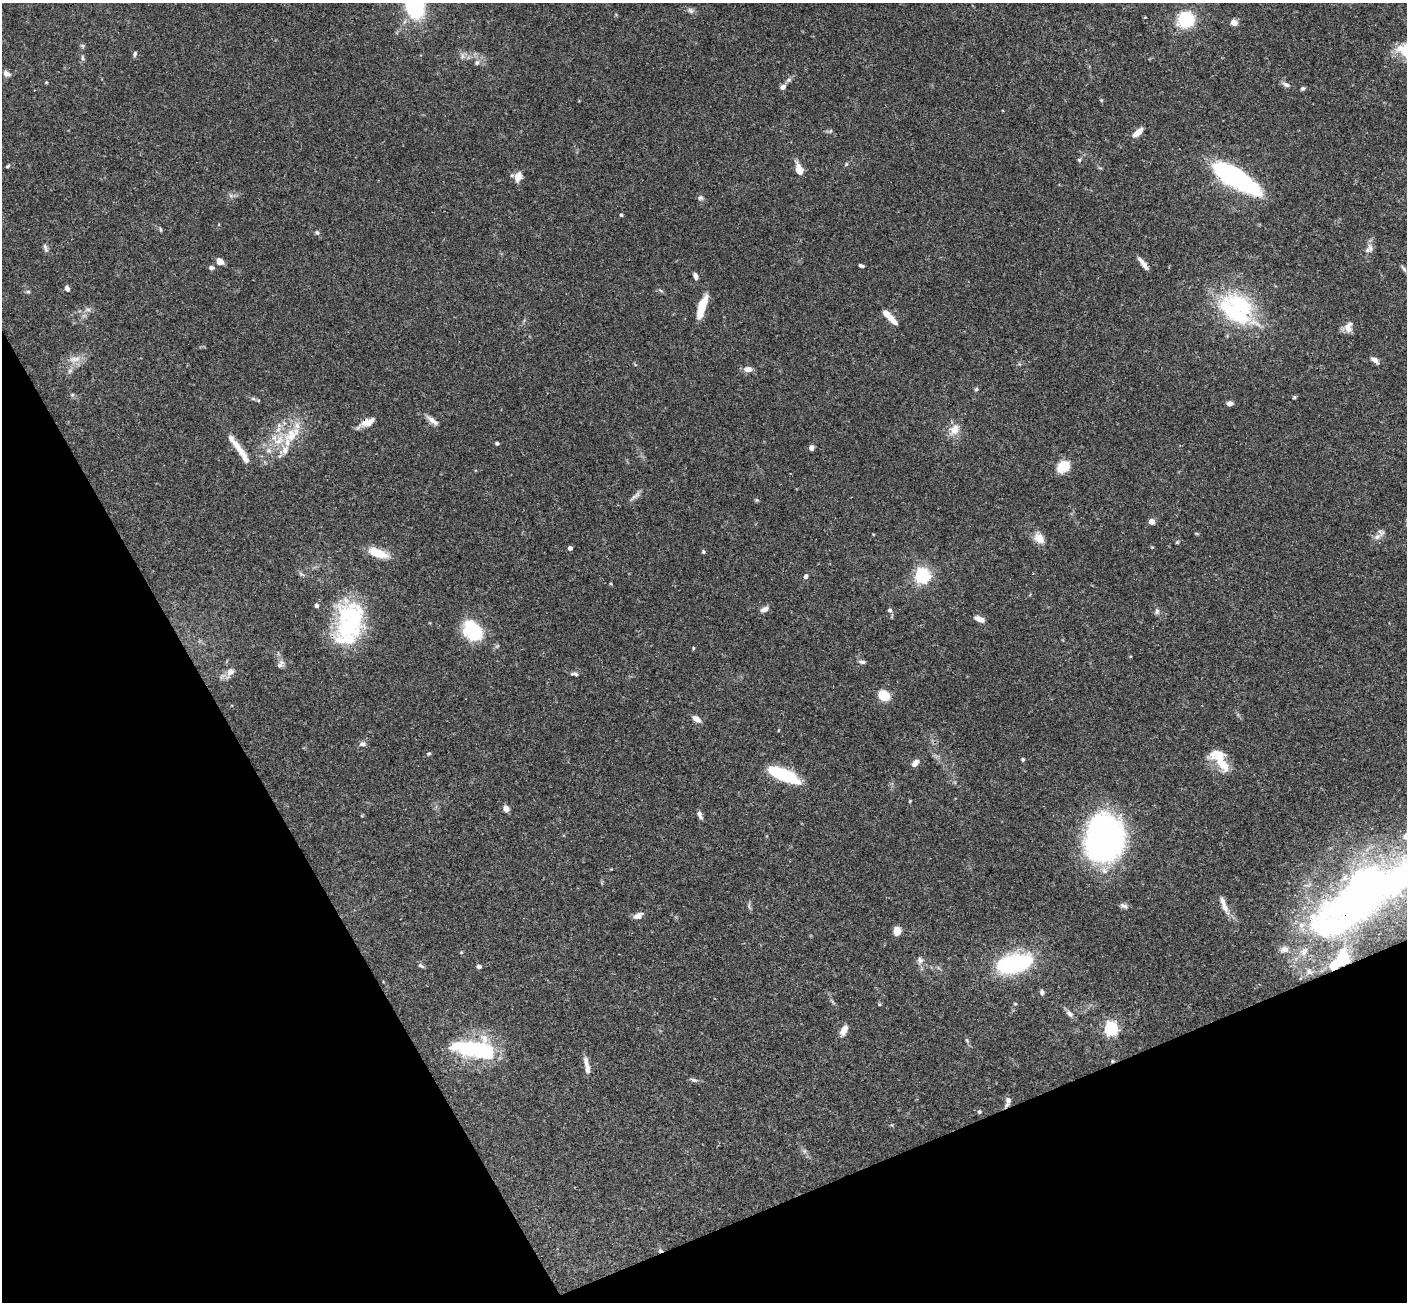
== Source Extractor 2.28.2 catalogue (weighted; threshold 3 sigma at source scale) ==
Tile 14 of 4 x 4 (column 2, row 4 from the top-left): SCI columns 1463-2867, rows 314-1613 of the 5731 x 5696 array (HDU 1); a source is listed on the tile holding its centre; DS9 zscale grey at full resolution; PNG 1409 x 1304 px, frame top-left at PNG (2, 3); no overlay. Shown black and unused: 23% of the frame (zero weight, under 3 of 4 exposures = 6% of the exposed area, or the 3 px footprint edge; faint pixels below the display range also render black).
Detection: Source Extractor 2.28.2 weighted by HDU 2 'WHT'; one run over the whole footprint, this tile lists its part. Background 0.0903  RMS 0.0037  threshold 0.0165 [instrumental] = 3 sigma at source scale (4.5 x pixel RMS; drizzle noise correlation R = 1.50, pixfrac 1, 0.05/0.05 arcsec/px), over >= 5 px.
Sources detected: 141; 4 inside a brighter object's white glare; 1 cosmic-ray / hot-pixel residue — not listed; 15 inside a brighter listed object's ellipse — not listed separately; the other 121 listed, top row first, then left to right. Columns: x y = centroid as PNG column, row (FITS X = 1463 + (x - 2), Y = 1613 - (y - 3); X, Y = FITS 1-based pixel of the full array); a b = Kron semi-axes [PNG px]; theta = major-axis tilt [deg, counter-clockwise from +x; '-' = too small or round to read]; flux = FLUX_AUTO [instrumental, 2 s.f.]
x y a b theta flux
414 4 24 14 -72 40
691 10 9 6 -48 1.1
1186 20 17 15 34 15
1234 23 8 7 - 1.9
1405 51 21 13 -82 7
135 54 6 4 72 0.8
462 56 7 5 90 0.89
83 58 8 4 -68 0.68
477 63 8 5 49 0.98
6 74 9 6 -28 1.6
788 80 8 5 26 0.93
46 82 4 4 - 0.31
1286 85 11 6 -27 1.2
782 87 7 6 - 1.4
1302 89 5 5 - 0.64
1101 100 5 4 - 0.37
830 131 6 4 46 0.53
1138 132 12 5 43 3.5
1079 160 5 4 - 0.54
846 164 6 4 46 0.42
7 166 5 3 - 0.47
799 170 10 6 -72 5.4
1230 176 24 9 -31 120
518 177 12 8 70 3
1256 187 18 11 -64 8.5
700 198 7 7 - 0.9
621 215 4 3 - 0.55
161 230 7 3 -88 0.43
317 233 6 5 - 0.73
45 248 13 5 -71 1
1370 248 12 8 -71 1.8
220 261 8 6 -33 2.4
1143 263 16 4 -52 2.1
861 266 6 3 -21 0.86
211 268 7 5 -11 0.87
1403 268 12 3 -56 0.79
695 276 8 5 -71 1.4
67 288 6 5 - 1.5
661 291 6 4 -20 0.54
28 292 6 4 1 0.52
1240 305 51 25 -39 31
702 307 25 8 72 7.1
88 309 7 4 -1 0.85
890 318 18 6 -44 4
1348 327 14 10 81 2.7
75 359 18 7 8 3
1375 360 10 5 -36 1.7
748 369 11 6 -1 2.3
70 371 7 6 - 0.94
976 389 6 4 46 0.54
72 395 5 5 - 0.57
1294 397 5 4 - 0.43
253 399 7 4 -1 0.63
1230 403 7 5 8 1.4
432 420 19 6 -38 2.1
369 422 25 7 23 3.2
954 430 16 11 56 3.9
292 435 31 16 46 13
497 443 4 3 - 0.87
811 448 6 5 - 1.3
239 449 31 7 -53 6.1
1063 466 16 12 33 6.1
634 497 13 5 39 1.4
1152 522 4 4 - 4.9
1377 537 10 7 32 1.7
1039 538 15 11 -47 3.7
1177 542 5 4 - 0.4
570 548 4 4 - 1.7
703 552 5 4 - 0.51
378 553 22 9 -19 7.7
806 576 6 5 - 0.97
922 576 6 6 - 100
316 605 5 5 - 0.86
764 609 10 6 22 1.6
890 610 6 5 - 0.83
1157 611 8 5 88 0.9
352 615 36 27 -36 34
980 619 10 5 -24 2.8
472 630 20 15 -51 20
862 662 9 5 -11 0.86
280 664 11 7 57 1.5
230 672 11 9 42 2.2
575 674 10 4 -8 0.98
884 695 9 7 -29 10
696 719 10 6 -35 2.3
363 744 9 6 7 1.2
429 754 5 5 - 0.56
1220 758 27 12 -79 7.3
1023 759 4 4 - 0.55
915 763 9 6 46 1.9
783 775 30 9 -23 25
910 801 4 3 - 0.3
506 808 7 5 -45 2.2
700 814 9 5 -68 1.6
1105 837 36 28 82 150
1361 893 79 53 44 150
1123 905 11 5 -21 1.2
749 906 11 4 -77 0.75
1225 907 17 8 -57 3
638 916 11 7 26 2
897 931 8 6 88 4
1284 949 9 7 9 1.3
461 953 5 3 - 0.31
920 960 9 8 - 1.5
1342 960 21 16 73 9
1014 964 32 15 13 43
421 966 9 5 -34 0.76
479 966 6 5 - 0.77
1309 971 6 4 71 0.51
1042 992 6 5 - 0.87
879 1004 5 4 - 0.43
1069 1014 11 6 -45 1.5
1111 1029 6 6 - 80
844 1030 13 7 60 2.8
967 1040 7 5 -68 0.59
475 1049 45 16 -7 40
587 1065 23 6 -78 2.7
693 1080 10 5 -17 0.91
1008 1100 8 7 - 1.2
979 1112 5 5 - 0.71
660 1250 7 4 -18 0.67
Overlapping masked pixels (flux is a lower limit): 4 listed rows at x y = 369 422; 1361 893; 1342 960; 660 1250
Isophote crosses this tile's border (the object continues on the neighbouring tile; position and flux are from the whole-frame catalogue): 2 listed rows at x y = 414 4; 1405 51